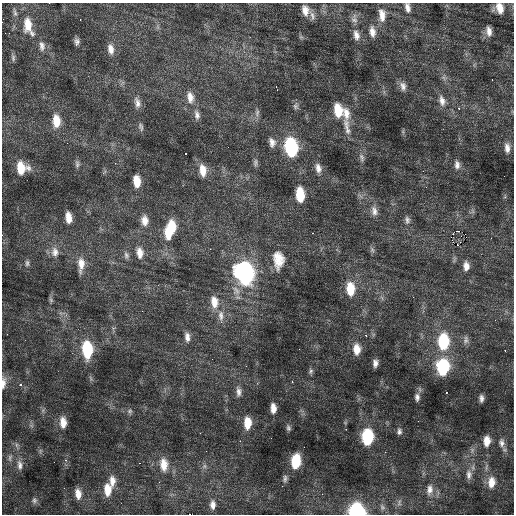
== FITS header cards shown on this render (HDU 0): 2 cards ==
NAXIS1  =                  512 / Axis length
NAXIS2  =                  512 / Axis length

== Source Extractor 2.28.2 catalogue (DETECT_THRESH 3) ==
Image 512 x 512 px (HDU 0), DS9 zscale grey, 1 PNG px = 1 image px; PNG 516 x 516 px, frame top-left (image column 1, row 512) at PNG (2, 3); no overlay
Background 2.39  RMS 1.2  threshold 3.47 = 3 sigma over >= 5 px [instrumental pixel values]
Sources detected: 135; all 135 listed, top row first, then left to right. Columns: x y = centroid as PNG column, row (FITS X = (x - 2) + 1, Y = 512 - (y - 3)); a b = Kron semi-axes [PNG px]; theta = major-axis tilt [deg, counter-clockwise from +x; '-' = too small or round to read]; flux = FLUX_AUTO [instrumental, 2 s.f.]
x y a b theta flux
496 6 4 4 - 190
407 7 11 6 -79 410
500 8 12 11 - 910
305 10 13 9 -78 710
15 12 12 5 -79 220
312 15 14 6 -72 350
382 15 15 8 -85 810
3 19 2 2 - 45
354 19 14 8 -89 400
80 20 3 2 - 140
2 22 2 2 - 51
28 25 19 10 -88 1300
489 31 12 7 -82 510
372 32 13 7 -85 580
32 33 8 6 -59 220
356 35 13 8 -77 550
77 42 8 5 -86 280
42 46 14 8 -85 460
111 49 13 8 -81 610
438 49 3 2 - 77
13 58 9 5 -90 190
492 80 3 2 - 95
403 86 12 8 -75 430
276 87 3 2 - 71
190 97 17 9 -79 830
442 101 14 9 -76 600
137 103 15 8 -75 510
296 106 10 7 -89 230
459 108 2 2 - 380
338 110 13 8 -81 1700
257 113 12 6 80 310
346 113 17 10 -79 910
197 115 13 7 -80 430
56 121 15 9 -87 1400
141 127 11 6 -74 220
347 127 28 8 -78 810
272 142 12 8 -78 470
291 147 13 8 -82 8600
507 148 12 6 -86 460
185 153 3 2 - 300
362 157 12 6 -76 300
255 163 10 6 -89 220
77 164 11 6 -86 230
457 165 11 7 -85 380
21 168 12 11 - 1700
318 168 12 8 -77 510
203 170 13 7 -83 960
423 171 2 2 - 270
104 172 7 3 38 110
504 176 2 2 - 68
137 181 11 6 -84 1200
300 195 13 7 -85 2200
374 211 14 9 -77 530
68 217 11 6 -82 870
144 220 14 9 -85 700
407 220 11 7 -83 290
172 226 14 8 -82 1600
458 231 3 2 - 2500
168 232 17 9 -84 1400
313 233 3 2 - 190
451 237 2 2 - 1200
491 238 2 2 - 37
458 245 3 2 - 530
210 249 3 2 - 170
372 250 9 6 -73 180
55 252 14 11 -86 710
140 253 14 8 -83 760
126 255 11 7 -78 300
278 260 21 12 -87 1400
27 263 9 5 90 220
81 264 20 8 87 910
466 266 10 7 -88 550
245 273 16 11 -76 18000
350 289 15 9 -86 1800
413 297 3 2 - 62
51 300 8 5 -60 140
214 302 16 9 -81 1100
142 311 3 2 - 98
221 316 17 8 -85 690
366 335 3 3 - 160
187 337 13 7 -86 450
466 340 12 7 86 290
443 341 15 10 89 4300
87 349 15 9 -86 4200
357 349 13 9 90 980
505 350 3 2 - 580
212 359 2 2 - 42
375 363 7 5 83 360
246 366 2 2 - 35
443 367 13 10 87 5500
311 371 8 6 75 180
292 382 3 2 - 280
3 383 15 6 83 480
20 384 4 3 - 220
238 392 14 7 -88 420
446 392 2 2 - 410
417 397 11 7 -87 330
481 398 6 4 -88 280
273 408 9 5 -88 630
130 411 7 6 - 160
418 421 2 2 - 37
63 422 13 7 -86 780
248 423 12 7 90 1300
288 428 8 6 -78 190
346 429 3 3 - 76
399 431 8 6 86 240
200 433 2 2 - 130
367 437 12 8 87 5600
240 441 2 2 - 290
487 441 11 7 88 840
502 443 13 8 -83 410
17 445 9 4 -82 190
40 451 7 4 72 130
385 452 2 2 - 180
10 458 11 5 79 280
66 460 5 4 - 120
296 461 12 7 84 2800
139 463 3 2 - 290
20 465 15 7 -84 480
164 465 15 9 -86 990
204 466 6 6 - 180
469 474 13 8 88 470
285 478 10 6 77 240
112 481 13 7 -87 660
491 482 14 9 84 930
282 486 2 2 - 110
107 490 14 8 89 1200
430 490 16 9 80 630
78 494 11 6 -82 720
34 500 8 7 - 230
399 503 9 6 76 260
213 505 10 6 -89 410
382 507 10 7 -62 280
356 511 10 9 - 10000
190 514 2 2 - 140000
At the frame edge (FLAGS 8, measured only in part): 5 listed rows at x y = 407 7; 2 22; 3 383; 356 511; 190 514